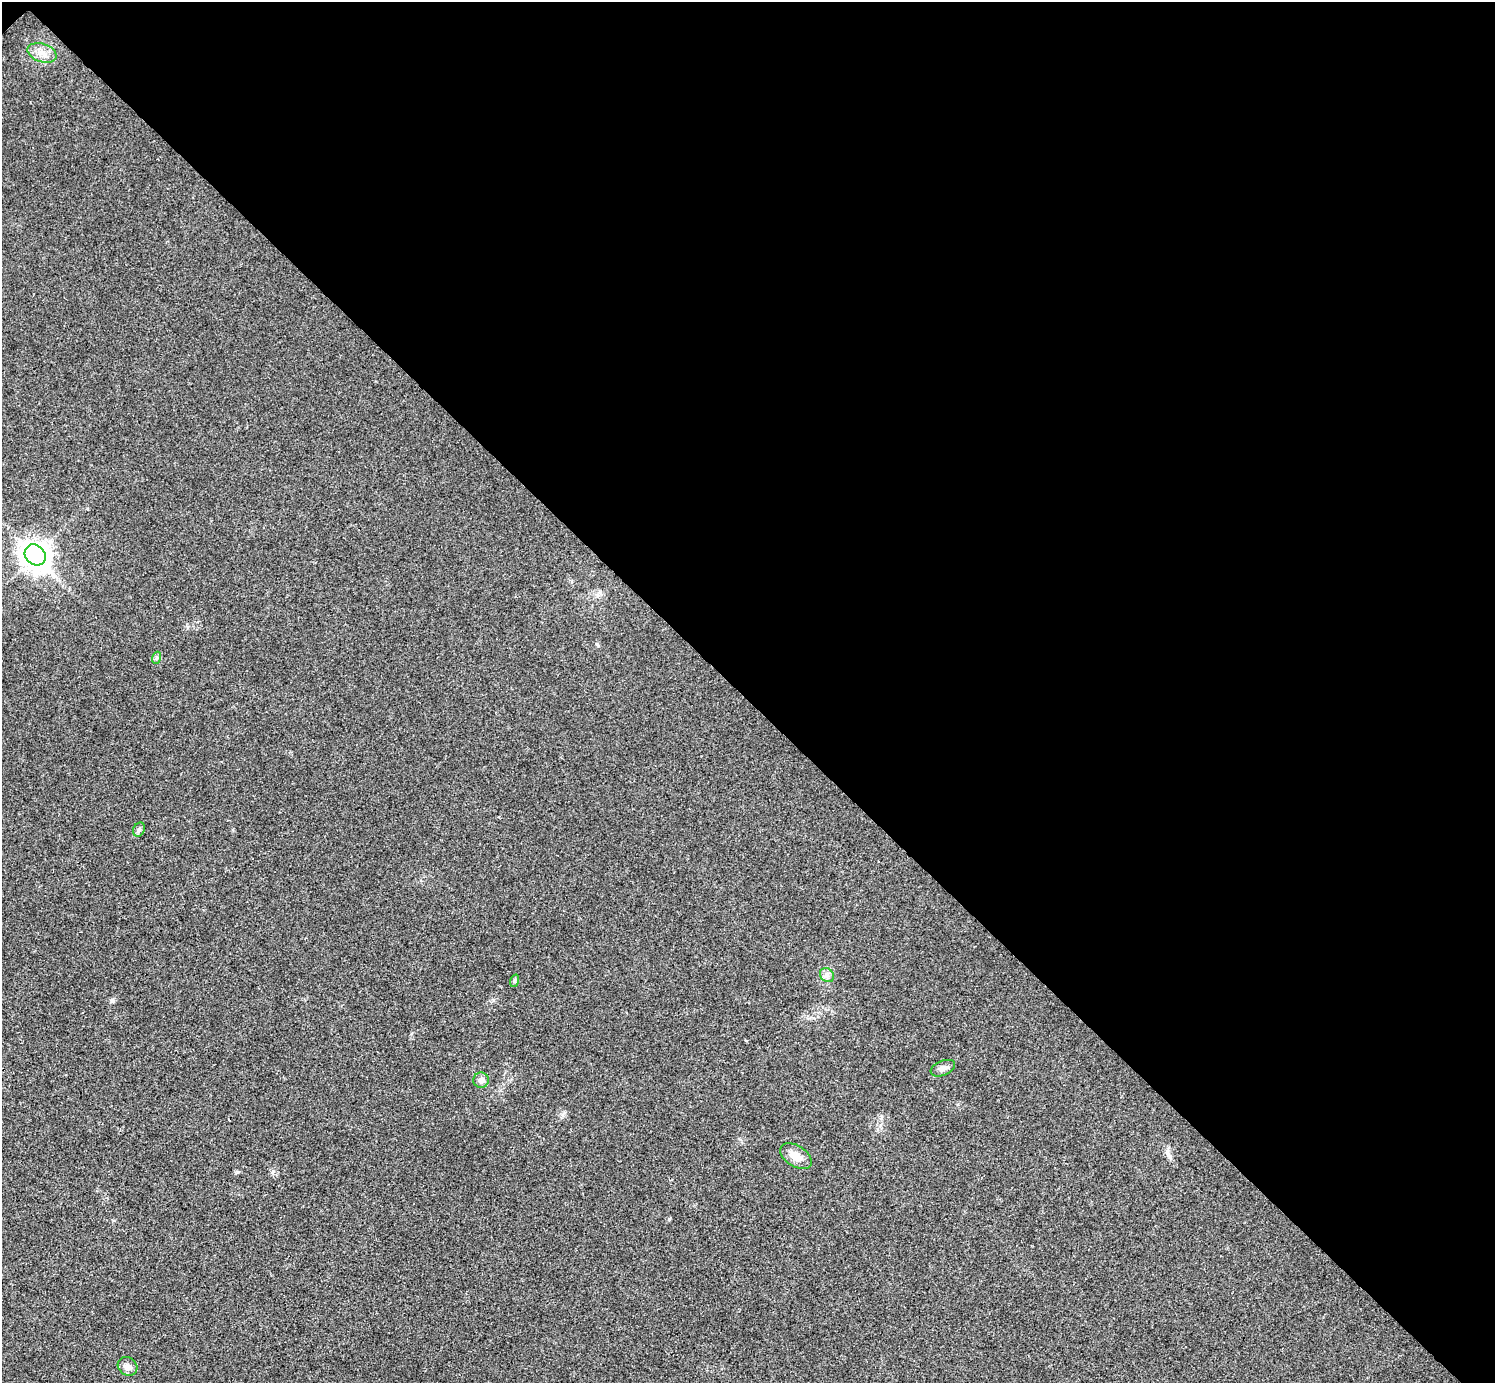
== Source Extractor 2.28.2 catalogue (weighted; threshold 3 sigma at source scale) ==
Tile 3 of 4 x 4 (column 3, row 1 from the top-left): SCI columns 2994-4486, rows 4445-5825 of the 5983 x 5983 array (HDU 1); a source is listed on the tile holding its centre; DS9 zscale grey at full resolution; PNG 1497 x 1385 px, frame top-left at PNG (2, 2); each listed source drawn as its Kron ellipse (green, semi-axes under 4 px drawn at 4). Shown black and unused: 51% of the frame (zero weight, under 3 of 4 exposures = <1% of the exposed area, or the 3 px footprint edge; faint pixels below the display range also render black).
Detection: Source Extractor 2.28.2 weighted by HDU 2 'WHT'; one run over the whole footprint, this tile lists its part. Background 0.0218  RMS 0.0056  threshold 0.0251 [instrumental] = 3 sigma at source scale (4.5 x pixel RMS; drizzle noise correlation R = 1.50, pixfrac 1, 0.05/0.05 arcsec/px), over >= 5 px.
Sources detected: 10; all 10 listed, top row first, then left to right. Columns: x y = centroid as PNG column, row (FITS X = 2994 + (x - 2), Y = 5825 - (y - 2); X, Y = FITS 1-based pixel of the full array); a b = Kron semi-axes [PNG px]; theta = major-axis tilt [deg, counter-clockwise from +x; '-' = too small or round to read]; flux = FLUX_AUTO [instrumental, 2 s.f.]
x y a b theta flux
42 53 15 9 -18 5.1
35 555 11 9 -44 630
156 658 6 4 70 0.88
139 830 7 5 67 1.2
827 975 8 6 -45 1.9
514 981 6 4 71 0.81
943 1068 13 7 22 2.6
481 1080 7 7 - 2.3
796 1156 17 10 -32 6
128 1366 10 9 - 2.9
Unlisted compact peaks at least as high as the median listed source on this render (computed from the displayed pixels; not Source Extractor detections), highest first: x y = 112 1000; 669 1219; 273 1171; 597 644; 493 1000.